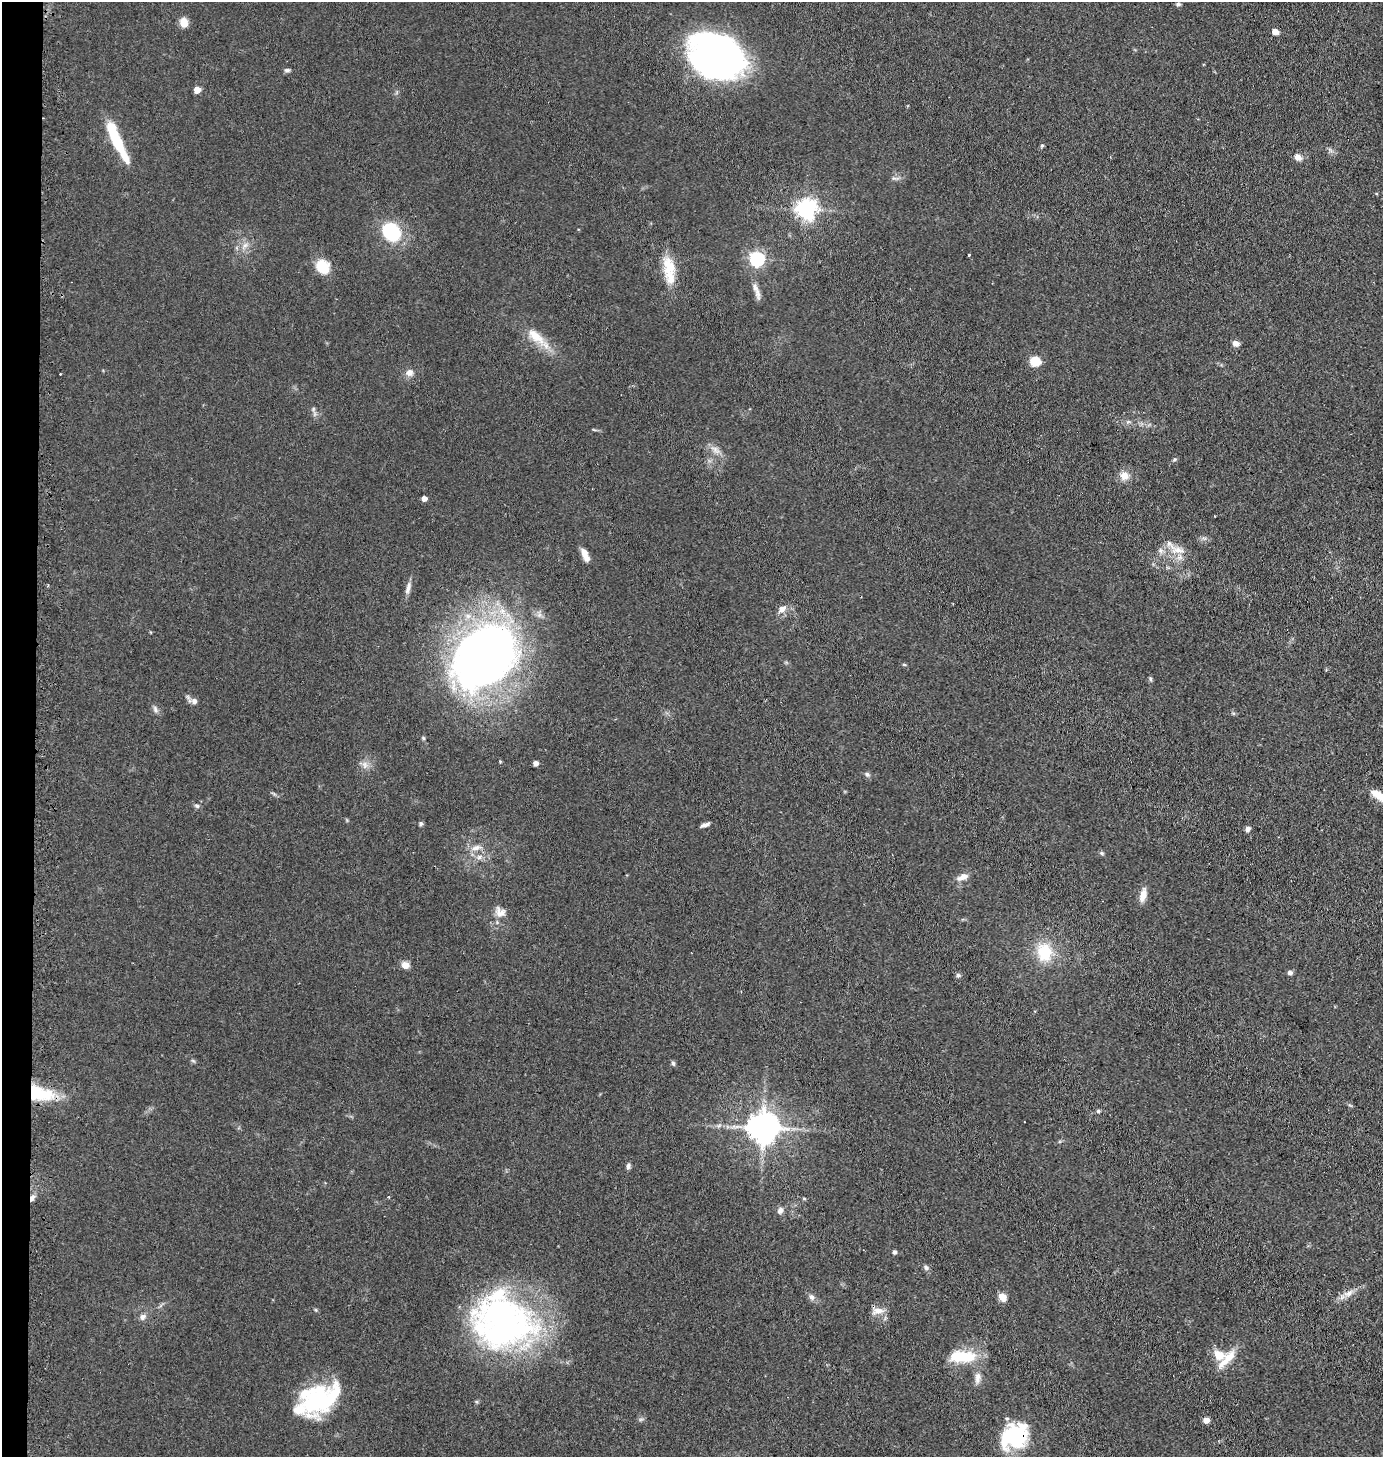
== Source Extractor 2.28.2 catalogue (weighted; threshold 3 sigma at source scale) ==
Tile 4 of 3 x 3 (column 1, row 2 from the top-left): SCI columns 128-1508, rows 1474-2928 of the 4441 x 4403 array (HDU 1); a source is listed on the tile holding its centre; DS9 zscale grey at full resolution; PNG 1385 x 1459 px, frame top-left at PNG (2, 2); no overlay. Shown black and unused: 2% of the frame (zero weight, under 2 of 3 exposures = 4% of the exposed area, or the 3 px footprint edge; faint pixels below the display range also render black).
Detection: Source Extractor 2.28.2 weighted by HDU 2 'WHT'; one run over the whole footprint, this tile lists its part. Background 0.106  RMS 0.0076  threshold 0.0341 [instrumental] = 3 sigma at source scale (4.5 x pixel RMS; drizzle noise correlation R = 1.50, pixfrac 1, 0.05/0.05 arcsec/px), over >= 5 px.
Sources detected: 87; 4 inside a brighter object's white glare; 1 cosmic-ray / hot-pixel residue — not listed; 5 inside a brighter listed object's ellipse — not listed separately; the other 77 listed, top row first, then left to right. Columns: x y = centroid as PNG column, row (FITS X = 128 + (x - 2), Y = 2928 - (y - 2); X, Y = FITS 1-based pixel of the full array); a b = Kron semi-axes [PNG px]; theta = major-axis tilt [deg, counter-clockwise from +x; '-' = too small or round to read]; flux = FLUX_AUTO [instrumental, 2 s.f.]
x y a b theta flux
1178 4 6 5 - 1.5
184 22 11 9 -72 6.5
1275 32 5 4 - 9.4
719 55 45 37 -25 330
287 70 8 5 13 1.7
197 90 5 5 - 8.8
112 129 21 10 -70 21
1042 145 6 4 62 1.2
124 155 25 8 -61 12
1298 157 9 7 -37 4.5
806 209 7 7 - 430
391 232 18 14 -51 54
245 246 12 5 53 3.5
969 255 3 3 - 1.1
757 259 6 6 - 190
322 266 15 13 -52 18
669 266 30 17 90 19
757 293 20 7 -80 4.7
535 336 30 12 -41 16
1236 343 7 6 - 3.9
1035 361 6 5 - 41
409 373 9 8 - 4.4
313 409 6 4 72 1.2
715 450 16 7 -40 5.1
1174 459 6 4 21 1.1
1124 476 11 10 - 7.1
424 498 4 4 - 4.3
1178 550 23 9 1 10
584 552 12 7 -49 4.7
408 588 18 6 75 4.1
782 609 10 7 35 5
484 656 66 50 44 520
904 665 5 3 - 0.84
1150 679 7 4 -72 1.2
194 701 7 7 - 3.2
155 709 10 5 -75 2.2
500 761 3 3 - 0.74
536 763 4 4 - 3.9
365 765 12 6 -85 3.8
867 774 6 6 - 1.6
1380 796 23 7 -33 12
197 806 5 5 - 1.5
421 824 5 5 - 1.5
705 825 11 4 16 2.6
1248 829 6 5 - 2.7
476 848 13 7 19 5.2
1101 853 6 5 - 1.2
479 857 7 6 - 2.5
963 877 13 7 22 5.9
1143 895 17 8 75 6.7
500 912 16 13 -45 6.6
1044 952 20 16 -81 27
405 965 9 8 - 5.1
1290 973 6 5 - 2.1
958 975 7 5 -87 1.5
673 1063 6 5 - 1.4
39 1094 32 16 -11 35
1098 1111 5 5 - 1.1
763 1127 9 9 - 1300
628 1166 8 5 88 1.9
32 1198 9 6 64 3.1
804 1198 5 3 - 0.79
780 1210 10 7 55 3
894 1252 5 4 - 2
926 1268 7 6 - 2
1348 1293 16 8 24 6.1
812 1297 8 7 - 2.7
1002 1297 8 7 - 7.2
877 1310 16 9 -10 6.7
143 1317 9 7 56 2.8
502 1321 71 61 -23 250
962 1356 34 14 0 26
1226 1360 31 9 46 12
977 1378 17 7 84 5
315 1400 58 23 37 70
1206 1420 5 4 - 9.2
1016 1437 33 21 28 58
Overlapping masked pixels (flux is a lower limit): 3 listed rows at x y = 39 1094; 32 1198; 1016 1437
Isophote crosses this tile's border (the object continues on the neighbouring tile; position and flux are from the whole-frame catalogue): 1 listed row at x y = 1380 796